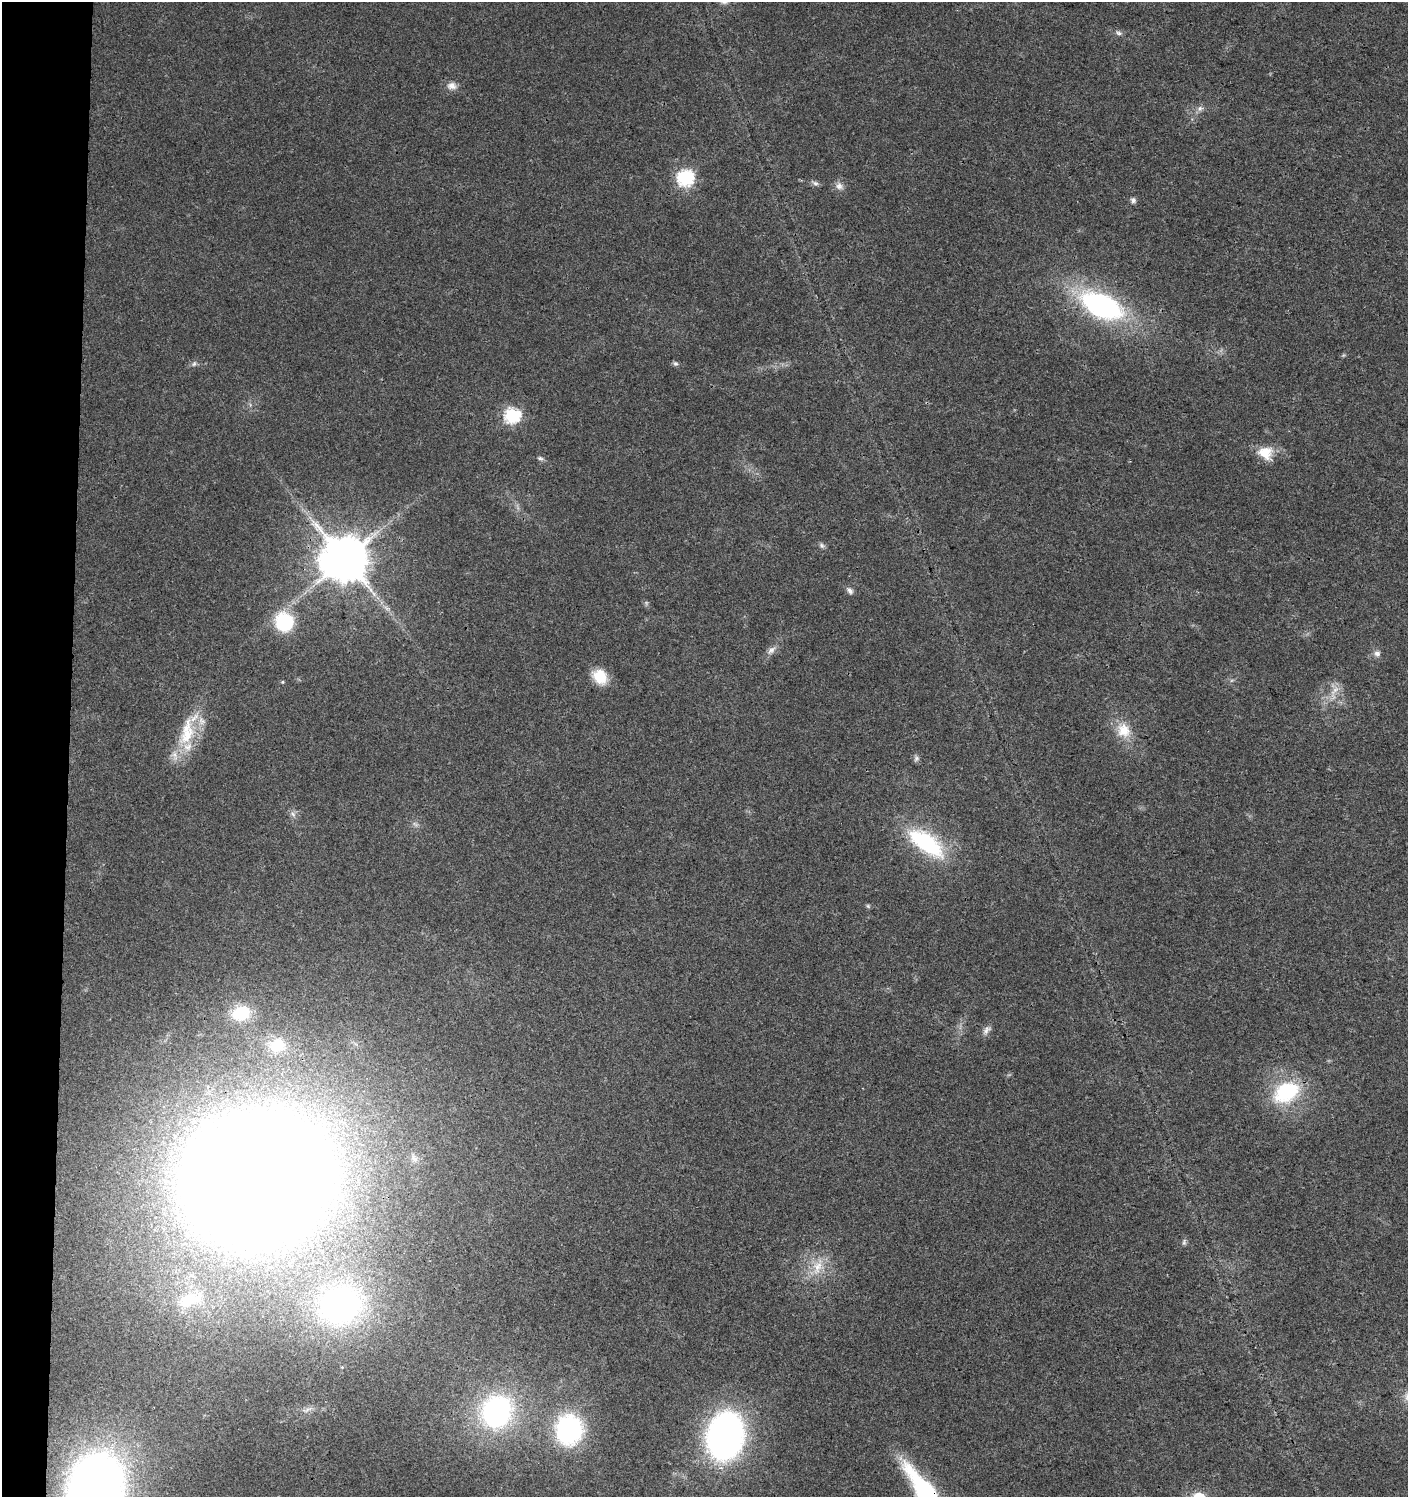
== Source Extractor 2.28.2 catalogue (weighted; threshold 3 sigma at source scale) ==
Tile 4 of 3 x 3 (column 1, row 2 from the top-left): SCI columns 238-1643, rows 1509-3003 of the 4737 x 4499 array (HDU 1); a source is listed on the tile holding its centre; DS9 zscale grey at full resolution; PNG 1410 x 1499 px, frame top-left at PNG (2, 2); no overlay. Shown black and unused: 5% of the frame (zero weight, under 3 of 4 exposures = <1% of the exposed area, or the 3 px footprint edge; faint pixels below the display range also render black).
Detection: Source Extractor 2.28.2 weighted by HDU 2 'WHT'; one run over the whole footprint, this tile lists its part. Background 0.0243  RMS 0.0031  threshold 0.014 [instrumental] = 3 sigma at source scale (4.5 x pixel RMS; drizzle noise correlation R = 1.50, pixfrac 1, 0.0396/0.0396 arcsec/px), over >= 5 px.
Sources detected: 46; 2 inside a brighter listed object's ellipse — not listed separately; the other 44 listed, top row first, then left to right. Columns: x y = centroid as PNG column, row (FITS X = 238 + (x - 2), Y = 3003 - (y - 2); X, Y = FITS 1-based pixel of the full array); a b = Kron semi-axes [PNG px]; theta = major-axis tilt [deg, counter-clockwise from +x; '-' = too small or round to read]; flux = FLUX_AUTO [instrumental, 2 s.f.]
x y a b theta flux
1119 33 9 6 -11 0.87
452 86 13 10 -4 2.2
1200 108 8 7 - 1.2
685 178 7 7 - 77
815 183 9 6 -26 0.97
839 186 12 10 -35 1.9
1133 200 7 7 - 0.98
1101 306 43 22 -25 63
675 363 7 6 - 0.69
194 364 7 5 67 0.76
512 415 7 7 - 63
1265 453 21 17 -28 6.1
540 458 8 6 -18 0.75
822 545 7 7 - 0.82
345 559 13 12 - 1600
850 590 10 6 -47 1.1
284 622 16 15 - 22
771 650 14 7 50 1.8
1377 653 8 8 - 1.4
600 677 18 14 -49 7.6
282 682 5 4 - 0.35
1334 690 20 7 51 3.1
1124 730 21 18 -57 7.1
187 732 48 19 77 15
916 758 8 7 - 0.89
293 814 8 6 -46 1
415 824 8 5 -44 0.81
926 843 39 17 -36 34
868 906 7 4 -45 0.45
241 1013 19 16 22 11
987 1030 14 8 45 1.6
277 1045 18 15 17 7
1286 1092 33 23 30 24
256 1179 84 70 13 1900
1184 1242 9 5 79 0.77
818 1266 28 12 70 6.7
189 1300 42 18 19 14
341 1305 43 36 22 100
308 1409 11 3 11 0.97
496 1412 26 23 56 72
569 1430 22 20 89 60
725 1436 46 34 79 100
95 1492 48 34 80 400
926 1493 68 16 -55 51
Overlapping masked pixels (flux is a lower limit): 2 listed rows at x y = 256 1179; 926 1493
Isophote crosses this tile's border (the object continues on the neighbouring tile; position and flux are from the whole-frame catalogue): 2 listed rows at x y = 95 1492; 926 1493